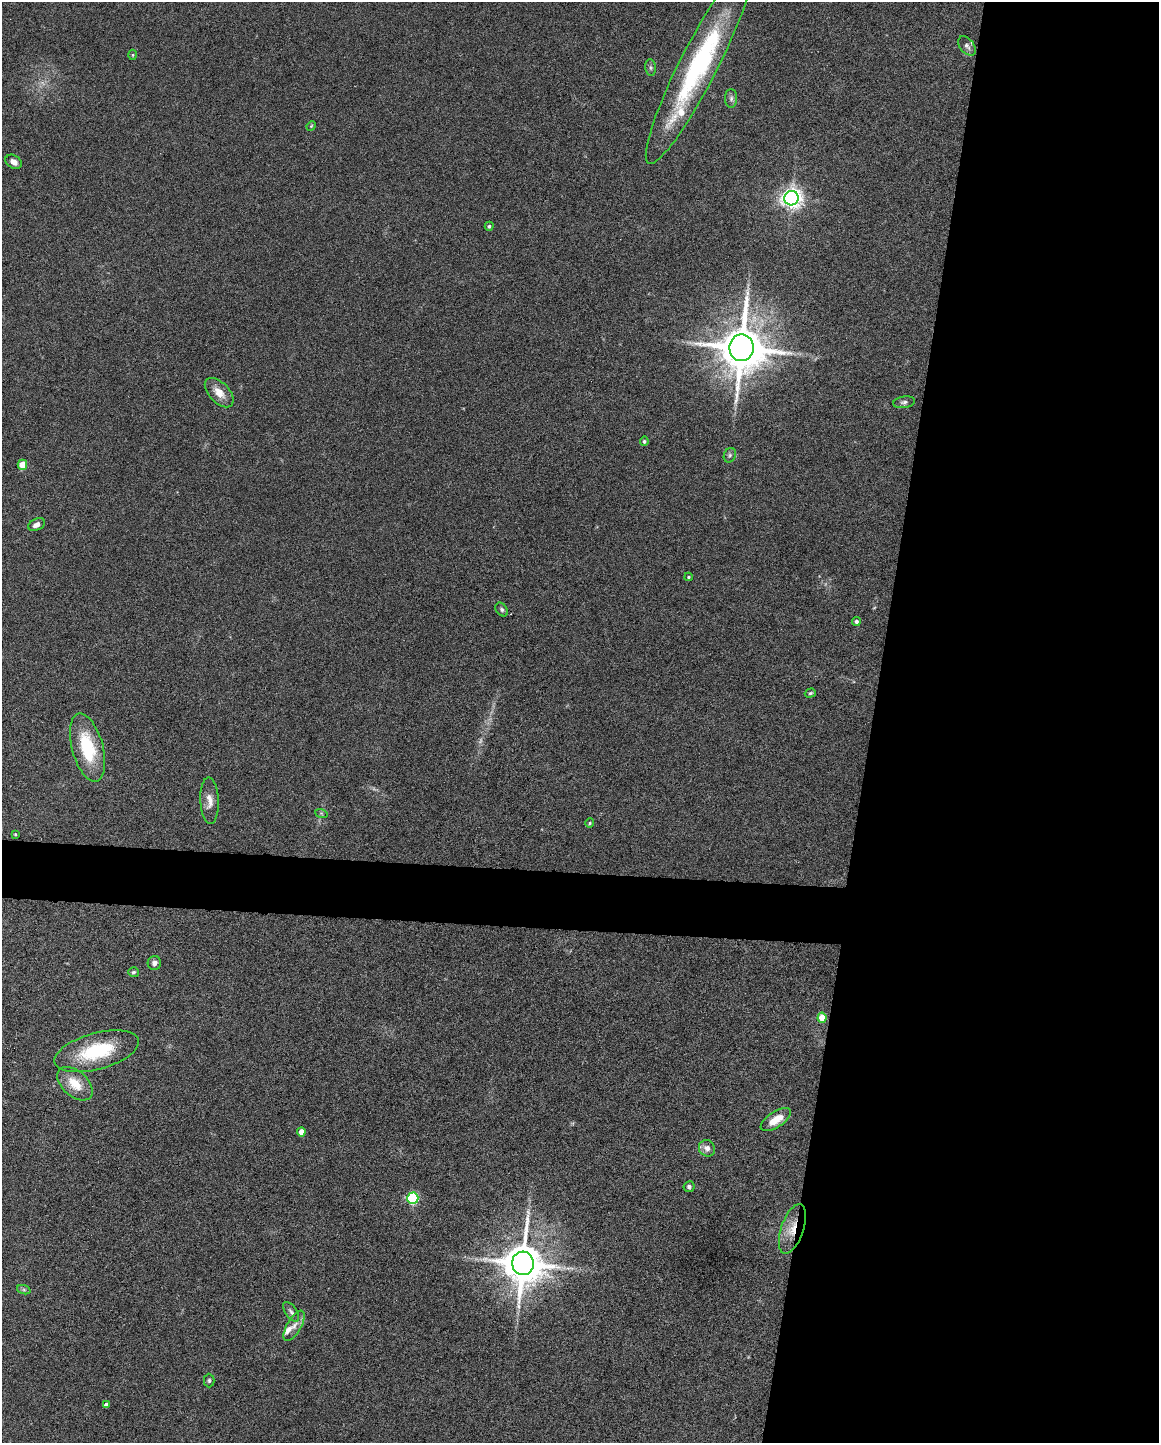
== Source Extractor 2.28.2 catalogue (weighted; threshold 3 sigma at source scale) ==
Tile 8 of 4 x 3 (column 4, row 2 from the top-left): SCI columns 3473-4629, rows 1661-3101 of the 4630 x 4648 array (HDU 1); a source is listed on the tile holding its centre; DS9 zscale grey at full resolution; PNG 1161 x 1445 px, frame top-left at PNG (2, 2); each listed source drawn as its Kron ellipse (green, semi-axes under 4 px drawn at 4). Shown black and unused: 28% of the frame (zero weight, under 4 of 8 exposures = <1% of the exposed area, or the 3 px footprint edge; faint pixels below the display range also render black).
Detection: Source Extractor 2.28.2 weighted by HDU 2 'WHT'; one run over the whole footprint, this tile lists its part. Background 0.0773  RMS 0.005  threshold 0.0206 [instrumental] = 3 sigma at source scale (4.09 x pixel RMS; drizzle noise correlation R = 1.36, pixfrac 0.8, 0.05/0.05 arcsec/px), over >= 5 px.
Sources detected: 45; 1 too faint to see at this stretch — neither listed nor drawn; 2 inside a brighter listed object's ellipse — not listed separately; the other 42 listed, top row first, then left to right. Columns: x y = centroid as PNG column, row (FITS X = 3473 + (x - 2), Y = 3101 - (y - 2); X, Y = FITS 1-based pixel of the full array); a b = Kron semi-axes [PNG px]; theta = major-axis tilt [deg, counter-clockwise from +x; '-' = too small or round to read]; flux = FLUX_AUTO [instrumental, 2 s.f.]
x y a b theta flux
967 46 11 7 -52 2
133 55 5 3 - 0.42
699 64 111 19 63 81
651 68 8 5 -84 1.2
731 98 9 6 -90 1.3
311 126 5 4 - 0.46
14 162 9 6 -33 2.5
791 198 7 7 - 300
489 226 4 4 - 0.92
741 348 13 12 - 2500
219 393 18 10 -46 5.6
904 402 11 5 8 1.4
644 441 5 4 - 0.87
730 455 7 6 - 1.1
22 465 5 4 - 12
37 525 9 5 25 2.8
689 577 4 3 - 0.58
502 610 7 5 -52 1.1
856 621 4 4 - 1.3
810 693 6 4 18 0.73
87 748 35 15 -75 25
210 801 23 9 -87 4.7
321 813 6 4 -19 0.69
590 823 5 4 - 0.58
15 834 3 3 - 0.53
154 963 7 6 - 1.9
133 972 5 5 - 0.84
822 1018 5 4 - 11
97 1051 43 18 15 29
75 1084 21 12 -42 9.1
776 1120 17 8 33 7.7
301 1132 4 4 - 4.2
707 1148 8 7 - 2.6
689 1187 5 5 - 1.1
413 1198 6 5 - 53
792 1229 26 11 71 9
523 1263 12 11 - 1800
24 1290 7 4 -19 0.86
291 1312 11 5 -55 1.5
294 1326 17 7 60 3.6
209 1380 7 5 -90 0.88
106 1405 4 4 - 1.9
Overlapping masked pixels (flux is a lower limit): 1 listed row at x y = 792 1229